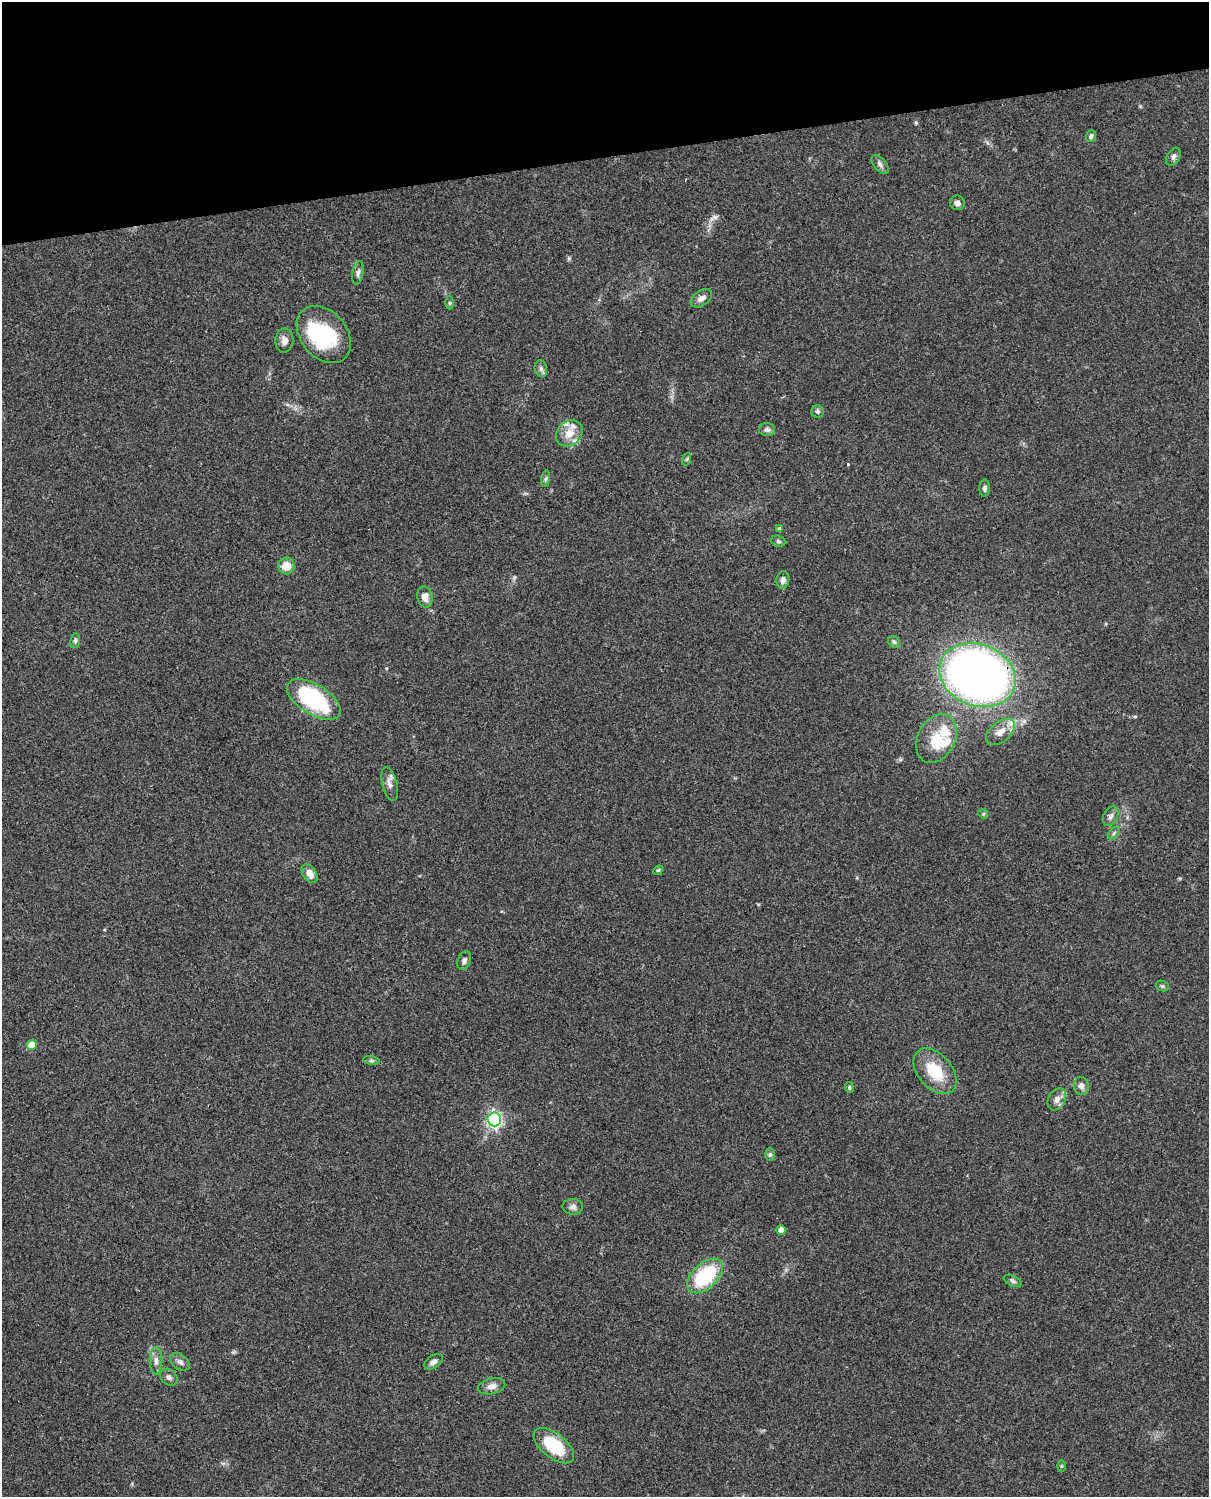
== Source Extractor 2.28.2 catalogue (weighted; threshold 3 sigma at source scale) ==
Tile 3 of 4 x 3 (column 3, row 1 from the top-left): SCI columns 2554-3760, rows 3267-4761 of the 5086 x 4924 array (HDU 1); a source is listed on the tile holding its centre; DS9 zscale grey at full resolution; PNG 1211 x 1499 px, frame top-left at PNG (2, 2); each listed source drawn as its Kron ellipse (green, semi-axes under 4 px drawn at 4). Shown black and unused: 10% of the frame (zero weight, under 3 of 4 exposures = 6% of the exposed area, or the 3 px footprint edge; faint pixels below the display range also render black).
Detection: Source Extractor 2.28.2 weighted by HDU 2 'WHT'; one run over the whole footprint, this tile lists its part. Background 0.101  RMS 0.0064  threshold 0.0288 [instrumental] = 3 sigma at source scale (4.5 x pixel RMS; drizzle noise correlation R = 1.50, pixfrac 1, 0.05/0.05 arcsec/px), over >= 5 px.
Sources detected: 62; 2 inside a brighter object's white glare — neither listed nor drawn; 6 inside a brighter listed object's ellipse — not listed separately; the other 54 listed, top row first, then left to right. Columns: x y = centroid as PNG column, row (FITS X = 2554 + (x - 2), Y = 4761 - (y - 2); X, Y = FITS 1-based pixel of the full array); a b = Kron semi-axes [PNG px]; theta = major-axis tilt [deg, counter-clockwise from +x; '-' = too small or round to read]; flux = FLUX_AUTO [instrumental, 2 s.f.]
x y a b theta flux
1091 136 6 5 - 1.4
1173 157 10 6 58 2.2
880 164 11 6 -51 2.3
957 203 7 7 - 2.9
358 273 11 5 80 2.3
701 298 12 7 36 3.5
450 303 6 4 90 0.96
324 334 32 23 -50 46
284 341 12 9 86 4
541 369 8 6 -74 1.8
817 412 6 6 - 1.3
767 430 8 6 -2 2
569 433 14 12 44 8.2
687 459 6 4 71 0.81
546 479 8 4 81 1.2
985 488 9 5 89 2
780 529 4 3 - 1.5
778 541 7 5 -17 1.4
286 566 8 8 - 8.5
783 580 9 6 81 2.9
425 597 10 7 -78 5.6
75 641 7 5 81 1.4
894 642 6 5 - 1.2
978 675 39 31 -22 470
314 699 30 15 -31 69
1000 732 17 10 39 6.1
936 739 26 18 62 17
390 784 17 7 -76 3.9
983 814 5 4 - 0.89
1110 816 10 7 63 2.6
1114 833 7 4 46 1.2
658 870 5 4 - 0.78
310 874 10 6 -55 5.1
464 961 9 6 70 2.1
1162 986 7 5 -20 1.1
32 1045 5 5 - 11
371 1061 8 4 -8 1.2
935 1071 26 16 -49 22
1081 1086 9 7 -83 3.2
849 1088 5 4 - 0.91
1057 1099 12 8 61 3.9
494 1119 7 6 - 160
770 1155 6 5 - 1.2
573 1207 10 8 -3 2.6
781 1230 5 4 - 5
705 1276 21 12 43 44
1013 1281 10 5 -25 1.5
156 1361 14 6 -89 3.7
180 1362 11 7 -37 2.8
433 1362 10 6 35 2.4
169 1377 9 7 -42 2.2
492 1386 14 7 13 4.4
554 1446 24 12 -39 29
1061 1466 6 4 89 0.71
Overlapping masked pixels (flux is a lower limit): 1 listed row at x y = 978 675